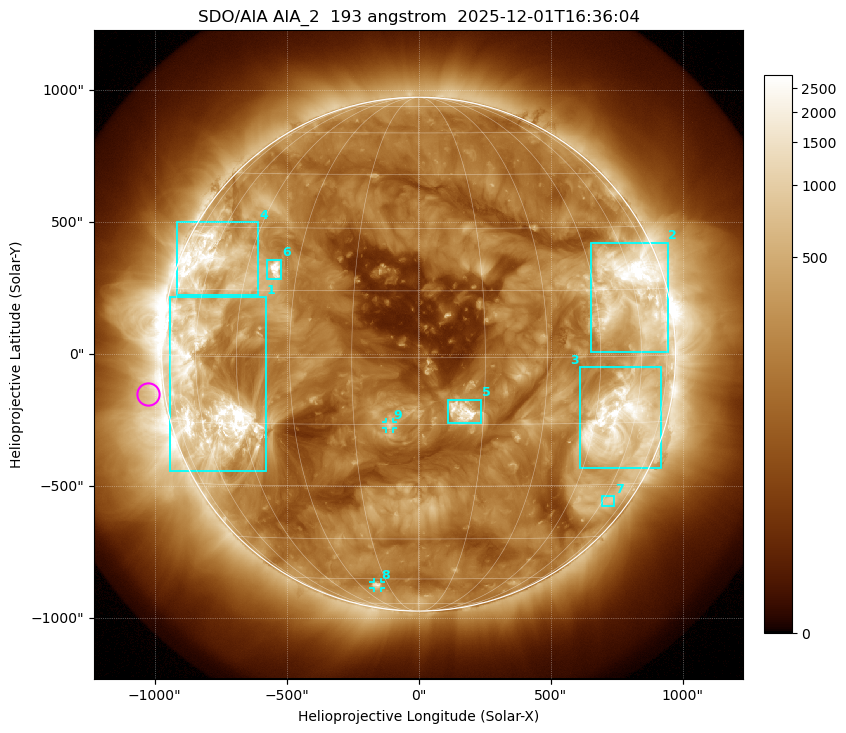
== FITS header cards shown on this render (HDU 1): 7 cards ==
TELESCOP= 'SDO/AIA '           / For AIA: SDO/AIA
INSTRUME= 'AIA_2   '           / For AIA: AIA_ATA1, AIA_ATA2, AIA_ATA3 or AIA_AT
WAVELNTH=                  193 / [angstrom] Wavelength
WAVEUNIT= 'angstrom'           / Wavelength unit: angstrom
DATE-OBS= '2025-12-01T16:36:04.843' / [ISO] Date when observation started; ISO 8
CTYPE1  = 'HPLN-TAN'           / CTYPE1: HPLN
CTYPE2  = 'HPLT-TAN'           / CTYPE2: HPLT

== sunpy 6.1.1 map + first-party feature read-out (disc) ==
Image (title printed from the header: SDO/AIA AIA_2  193 angstrom  2025-12-01T16:36:04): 1024 x 1024 px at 2.4 arcsec/px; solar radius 973 arcsec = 406 px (full disc in frame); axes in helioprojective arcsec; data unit not stated in the header (colour bar unlabelled)
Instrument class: DISC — disc imager (sunpy class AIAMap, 193 A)
Bright regions (active regions / flare kernels): reference = the median radial profile (limb darkening/brightening removed); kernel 9 px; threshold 5 sigma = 516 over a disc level ~192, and >= 1.15x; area >= 12 px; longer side >= 10 px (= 24 arcsec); searched inside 0.97 R_sun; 9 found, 9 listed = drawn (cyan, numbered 1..; 2 of them under ~33 arcsec drawn as corner ticks so the feature stays visible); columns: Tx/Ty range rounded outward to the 5 arcsec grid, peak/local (2 s.f.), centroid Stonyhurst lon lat
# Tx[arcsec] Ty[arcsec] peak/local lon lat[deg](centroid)
1 -945..-575 -445..215 21 -57 -8
2 650..945 10..425 20 +58 +14
3 610..920 -430..-50 14 +54 -15
4 -915..-605 225..500 9.9 -60 +21
5 110..240 -260..-170 16 +10 -12
6 -575..-520 280..360 16 -36 +20
7 690..740 -575..-535 3.5 +63 -34
8 -170..-145 -885..-865 5.4 -21 -63
9 -125..-95 -280..-255 6.2 -7 -15
Off-limb structures (1.02-1.3 R_sun): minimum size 162 px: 3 found; the strongest spans PA ~60..135 deg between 1.02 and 1.3 R_sun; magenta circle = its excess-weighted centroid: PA ~100 deg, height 1.06 R_sun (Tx ~-1025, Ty ~-150 arcsec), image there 2.3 x the reference